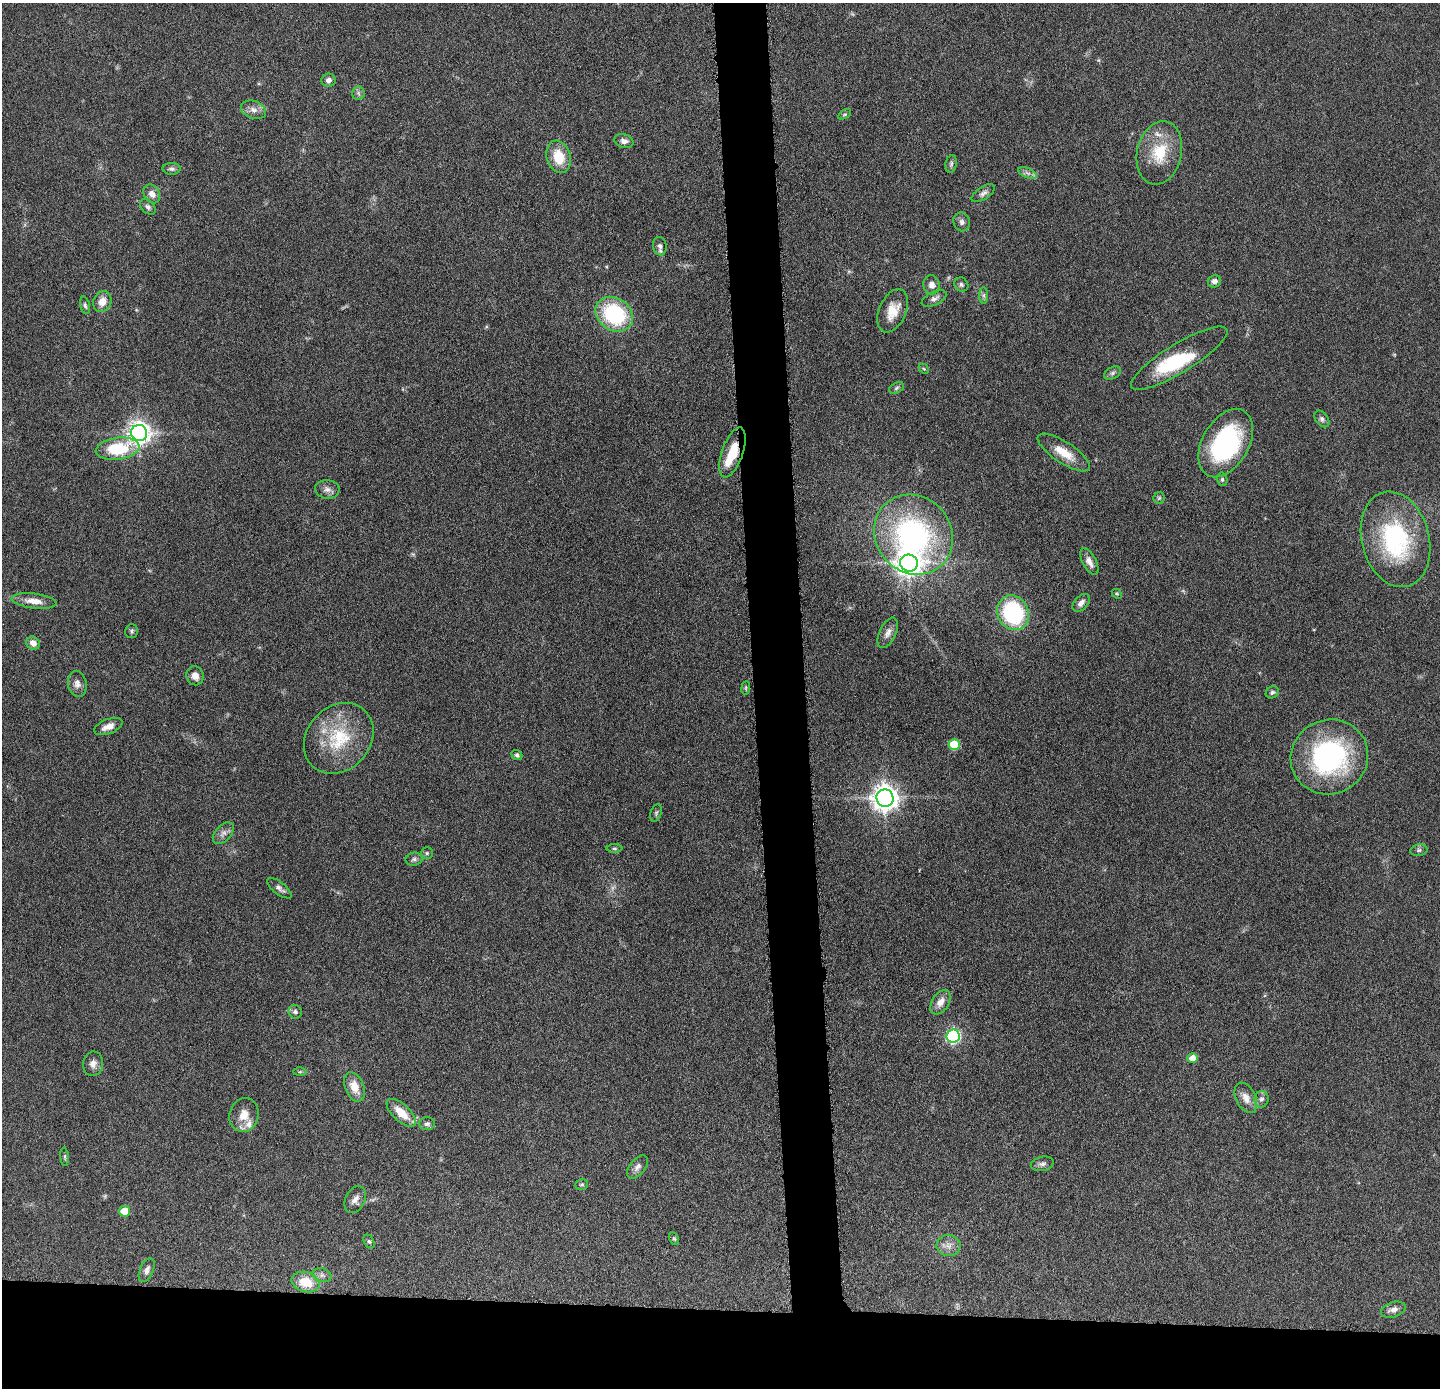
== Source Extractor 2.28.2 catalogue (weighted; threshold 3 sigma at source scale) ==
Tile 8 of 3 x 3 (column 2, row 3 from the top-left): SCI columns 1438-2875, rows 64-1449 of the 4313 x 4285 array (HDU 1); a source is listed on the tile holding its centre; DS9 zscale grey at full resolution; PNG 1442 x 1390 px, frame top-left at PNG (2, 3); each listed source drawn as its Kron ellipse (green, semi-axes under 4 px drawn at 4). Shown black and unused: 9% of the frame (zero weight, under 4 of 8 exposures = <1% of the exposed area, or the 3 px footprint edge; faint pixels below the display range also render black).
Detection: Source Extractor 2.28.2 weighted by HDU 2 'WHT'; one run over the whole footprint, this tile lists its part. Background 0.132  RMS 0.0055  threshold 0.0224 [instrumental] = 3 sigma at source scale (4.09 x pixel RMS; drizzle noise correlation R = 1.36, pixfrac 0.8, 0.05/0.05 arcsec/px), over >= 5 px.
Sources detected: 96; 2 too faint to see at this stretch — neither listed nor drawn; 4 inside a brighter listed object's ellipse — not listed separately; the other 90 listed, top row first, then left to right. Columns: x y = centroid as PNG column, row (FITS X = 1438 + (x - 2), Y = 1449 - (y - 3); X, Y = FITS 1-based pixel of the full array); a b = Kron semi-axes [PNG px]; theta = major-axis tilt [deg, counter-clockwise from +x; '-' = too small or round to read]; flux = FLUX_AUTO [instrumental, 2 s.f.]
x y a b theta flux
329 80 7 6 - 2
358 93 7 6 - 1.2
253 110 13 8 -20 3.2
845 114 7 4 30 0.77
624 141 9 6 -14 2.4
1159 153 32 22 77 20
559 157 16 12 -72 12
951 164 9 5 80 1.3
172 169 9 6 -1 1.6
1027 173 10 5 -23 1.8
983 193 13 6 33 2
152 194 10 7 -59 3.3
148 207 9 6 -45 1.5
962 222 9 8 - 1.9
660 246 9 6 -79 1.8
1214 281 7 6 - 2.3
932 285 9 8 - 3
961 285 7 6 - 1.2
984 295 8 4 90 1
934 298 13 6 25 2.2
102 302 11 9 66 4.9
85 305 9 5 -76 1.2
893 311 23 13 66 9.6
614 314 20 16 -35 44
1179 358 56 14 31 31
924 369 6 4 -43 0.69
1113 373 9 6 28 1.4
896 388 8 5 28 1.1
1322 419 9 6 -52 1.5
139 433 8 8 - 370
1226 443 37 23 60 71
117 449 22 11 8 26
732 452 26 10 70 14
1064 453 30 10 -33 10
1222 479 7 5 -77 0.92
327 489 12 9 -3 2.7
1159 498 6 5 - 0.81
913 535 41 38 -51 110
1396 539 48 33 -75 62
1089 562 14 6 -63 3.5
909 563 9 8 - 500
1117 594 5 4 - 0.6
34 601 22 7 -7 5.7
1081 603 10 6 46 2.7
1013 613 18 15 -62 56
132 631 7 6 - 1.1
888 633 16 8 65 3.1
33 643 7 6 - 3.3
195 676 10 8 -68 3.6
77 684 13 9 -80 3.1
746 688 7 3 82 0.57
1272 692 7 5 29 1.2
108 727 15 7 21 4.4
339 738 38 31 47 31
954 744 5 5 - 18
517 755 6 4 -39 1.1
1329 757 39 37 28 81
885 798 9 8 - 550
656 813 9 5 70 1
223 833 13 8 47 2.7
614 849 8 4 0 0.82
1419 850 8 5 10 1.2
427 853 6 6 - 0.84
414 859 8 6 12 1.5
279 888 15 6 -38 2.2
940 1002 13 8 58 4.2
295 1012 7 6 - 1.6
953 1036 6 6 - 92
1193 1058 5 4 - 6.2
93 1064 12 10 80 3.2
300 1072 6 4 1 0.65
354 1087 15 9 -66 7.1
1246 1098 16 9 -64 4.9
1261 1099 8 7 - 1.9
401 1113 18 8 -43 10
244 1115 17 14 75 7.3
427 1124 8 6 2 1.5
65 1157 9 4 -86 0.84
1042 1164 11 7 11 1.9
637 1167 13 7 51 2.5
582 1185 6 5 - 0.88
355 1200 14 10 63 3.2
124 1211 5 5 - 9.4
674 1239 7 4 -62 0.71
369 1241 7 5 -61 0.92
948 1245 12 10 1 3.8
147 1270 13 6 66 2.3
322 1275 9 6 -15 2
306 1282 14 10 -15 12
1393 1310 13 7 18 3.2
Overlapping masked pixels (flux is a lower limit): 1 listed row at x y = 732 452